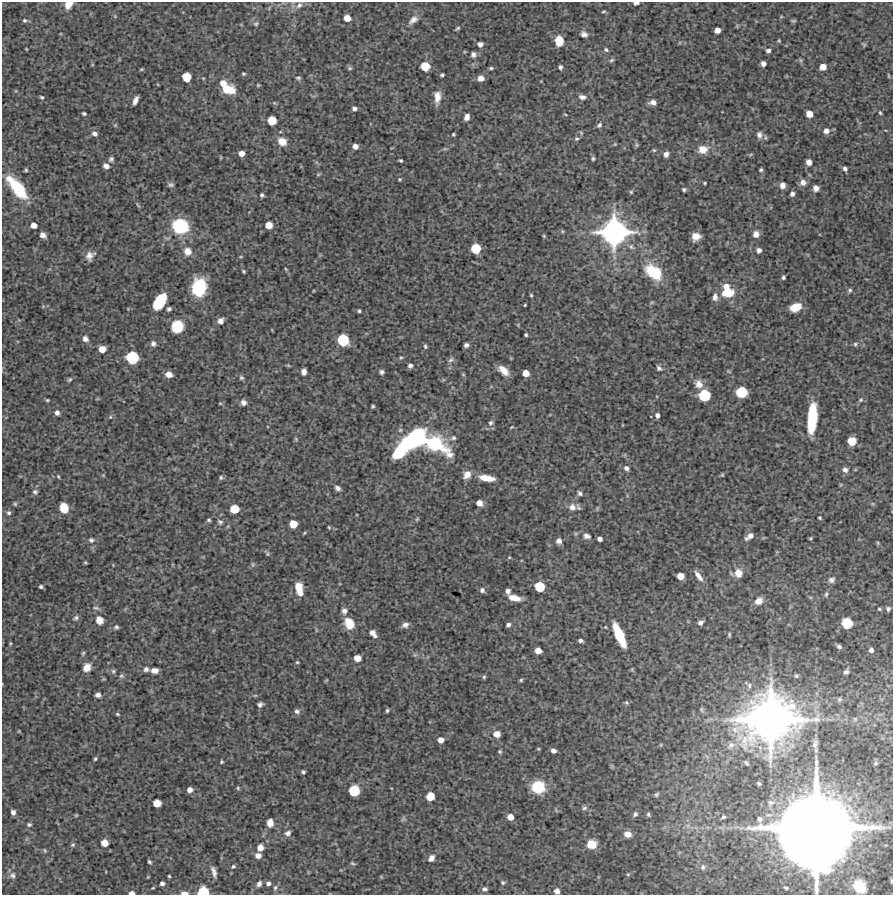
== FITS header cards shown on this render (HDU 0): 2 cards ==
NAXIS1  =                  891 /Length X axis
NAXIS2  =                  893 /Length Y axis

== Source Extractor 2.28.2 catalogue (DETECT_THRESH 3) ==
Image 891 x 893 px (HDU 0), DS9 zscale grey, 1 PNG px = 1 image px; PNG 895 x 897 px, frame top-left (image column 1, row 893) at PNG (2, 2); no overlay
Background 3690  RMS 220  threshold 646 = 3 sigma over >= 5 px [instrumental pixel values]
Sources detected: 308; all 308 listed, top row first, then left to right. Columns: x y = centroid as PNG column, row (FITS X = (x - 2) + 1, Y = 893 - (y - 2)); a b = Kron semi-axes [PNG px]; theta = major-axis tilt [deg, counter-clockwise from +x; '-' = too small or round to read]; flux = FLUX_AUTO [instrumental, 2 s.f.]
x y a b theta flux
636 3 5 3 - 4.7e+04
68 4 8 6 47 1.4e+05
299 5 10 7 45 6.0e+04
604 11 5 3 - 1.7e+04
347 18 6 5 - 1.4e+05
24 20 4 4 - 2.2e+04
413 20 16 9 40 1.0e+05
793 21 6 4 0 2.0e+04
256 24 6 6 - 2.6e+04
457 28 6 3 34 2.2e+04
717 30 5 5 - 1.0e+05
584 34 8 6 -31 5.7e+04
559 41 8 7 - 2.8e+05
779 41 4 4 - 1.5e+04
480 44 5 5 - 6.1e+04
864 45 6 4 -54 1.8e+04
26 49 3 3 - 1.1e+04
606 50 6 5 - 2.8e+04
768 51 6 5 - 4.0e+04
473 54 6 5 - 5.5e+04
611 60 7 4 28 2.5e+04
801 60 6 4 -89 2.2e+04
763 64 5 4 - 6.1e+04
425 66 7 6 - 3.3e+05
560 67 4 4 - 3.8e+04
823 67 6 5 - 1.3e+05
350 68 7 5 -19 2.3e+04
491 68 5 3 - 2.3e+04
141 69 6 3 19 1.3e+04
243 74 4 3 - 1.8e+04
442 75 4 3 - 2.6e+04
888 75 7 3 -71 1.3e+04
186 77 7 6 - 3.2e+05
298 78 5 3 - 2.2e+04
481 78 6 6 - 9.0e+04
223 83 7 6 - 1.2e+05
258 85 4 3 - 1.5e+04
228 90 12 8 -8 2.9e+05
42 97 4 4 - 2.2e+04
437 97 14 7 86 1.4e+05
582 97 8 6 -9 6.2e+04
135 100 8 4 67 7.2e+04
653 102 7 5 1 7.4e+04
354 108 5 4 - 4.2e+04
880 113 5 3 - 1.7e+04
84 114 4 3 - 2.4e+04
565 114 5 3 - 1.2e+04
809 114 6 5 - 1.5e+05
467 117 6 5 - 8.3e+04
272 120 6 6 - 3.0e+05
115 125 5 5 - 1.6e+04
599 125 7 5 50 3.4e+04
826 131 8 7 - 6.9e+04
94 133 7 6 - 5.9e+04
581 133 7 3 -59 1.7e+04
453 134 3 3 - 1.7e+04
759 135 10 8 -85 6.9e+04
577 139 6 5 - 2.4e+04
282 141 10 8 -31 1.7e+05
615 144 5 4 - 1.5e+04
637 145 6 5 - 2.2e+04
355 146 5 5 - 8.6e+04
445 149 6 4 -18 1.8e+04
703 149 12 10 15 1.7e+05
654 150 5 4 - 1.7e+04
242 153 5 5 - 9.8e+04
666 154 6 6 - 6.6e+04
111 159 6 6 - 3.4e+04
593 159 5 4 - 2.3e+04
401 161 3 3 - 2.0e+04
809 162 5 5 - 9.6e+04
106 166 7 6 - 6.5e+04
845 169 5 4 - 3.7e+04
26 170 4 3 - 2.1e+04
761 170 3 3 - 2.3e+04
318 174 7 4 8 1.8e+04
9 178 10 8 24 1.2e+05
399 179 4 3 - 1.6e+04
803 182 7 7 - 7.5e+04
705 183 3 3 - 1.6e+04
171 185 7 5 11 3.2e+04
782 185 6 5 - 8.6e+04
816 188 5 5 - 7.0e+04
18 189 22 10 -51 7.9e+05
684 190 4 3 - 2.5e+04
631 192 5 5 - 1.9e+04
792 194 4 4 - 4.5e+04
262 195 4 4 - 3.0e+04
138 205 9 3 -58 2.0e+04
34 225 5 5 - 9.9e+04
269 225 6 5 - 1.7e+05
180 226 15 13 -14 7.5e+05
614 232 21 20 - 3.5e+06
756 234 7 7 - 8.1e+04
43 235 6 5 - 8.7e+04
544 236 5 4 - 1.5e+04
696 236 8 7 - 1.2e+05
476 248 7 7 - 3.7e+05
759 250 5 4 - 6.0e+04
187 251 9 8 - 1.3e+05
90 256 9 7 53 8.9e+04
241 257 5 3 - 1.3e+04
286 269 5 3 - 1.4e+04
244 271 4 3 - 1.9e+04
653 272 16 10 -37 6.6e+05
783 277 4 3 - 2.9e+04
199 287 14 11 82 9.1e+05
726 287 7 6 - 1.1e+05
850 290 5 5 - 2.6e+04
728 293 12 8 7 3.5e+05
531 295 3 3 - 1.6e+04
715 297 10 7 -88 6.9e+04
160 301 14 8 57 6.7e+05
525 305 3 2 - 1.3e+04
795 307 9 6 19 2.6e+05
169 309 5 4 - 3.3e+04
359 311 3 3 - 2.3e+04
220 321 7 6 - 6.9e+04
177 326 10 9 - 4.0e+05
526 335 3 3 - 2.2e+04
85 339 7 6 - 6.6e+04
343 340 8 8 - 5.9e+05
153 343 7 6 - 4.5e+04
855 344 6 5 - 2.3e+04
466 345 4 4 - 4.0e+04
425 346 5 4 - 2.4e+04
102 349 6 5 - 1.7e+05
132 357 8 8 - 7.4e+05
401 357 5 3 - 1.8e+04
451 360 9 5 43 3.6e+04
410 366 5 4 - 4.3e+04
659 368 7 5 -46 3.5e+04
503 370 10 6 -43 1.5e+05
304 372 6 5 - 7.9e+04
382 372 4 4 - 3.6e+04
526 373 5 5 - 1.5e+05
169 374 6 5 - 1.2e+05
241 378 6 6 - 2.8e+04
70 379 6 5 - 2.3e+04
699 384 11 9 -59 1.0e+05
741 392 8 7 - 5.6e+05
704 395 8 8 - 6.3e+05
47 400 4 3 - 1.6e+04
861 400 6 5 - 2.6e+04
243 402 6 6 - 6.3e+04
220 403 5 3 - 1.4e+04
373 406 4 3 - 2.0e+04
57 413 5 5 - 5.3e+04
657 415 5 4 - 4.7e+04
110 417 5 4 - 1.7e+04
812 418 24 7 86 9.6e+05
491 423 7 6 - 3.6e+04
511 427 4 2 - 1.2e+04
453 438 7 6 - 3.5e+04
296 439 5 4 - 1.7e+04
852 441 6 6 - 2.8e+05
411 442 38 13 39 2.2e+06
435 444 25 12 -28 1.1e+06
626 468 6 5 - 4.4e+04
845 470 7 6 - 5.2e+04
467 475 9 7 53 1.3e+05
722 475 4 4 - 1.5e+04
58 476 5 3 - 1.5e+04
221 477 6 5 - 2.5e+04
487 478 15 6 -9 2.4e+05
338 488 7 5 -37 4.5e+04
35 492 7 6 - 3.7e+04
580 493 7 5 -41 3.4e+04
479 503 5 5 - 1.1e+05
15 504 4 4 - 2.1e+04
572 507 9 9 - 1.0e+05
64 508 8 7 - 2.4e+05
597 508 8 3 85 1.7e+04
234 509 7 6 - 3.1e+05
9 513 5 5 - 3.1e+04
820 518 4 3 - 1.7e+04
417 519 6 4 45 1.8e+04
209 520 4 4 - 2.2e+04
220 522 7 6 - 3.2e+04
293 524 6 6 - 2.3e+05
329 527 5 4 - 1.3e+04
587 536 10 7 -16 6.5e+04
749 536 8 4 37 7.2e+04
600 539 4 4 - 5.5e+04
810 539 5 3 - 1.4e+04
91 540 7 6 - 3.7e+04
559 541 6 5 - 7.3e+04
878 543 6 3 -71 1.5e+04
267 553 10 3 -60 2.3e+04
509 557 5 3 - 1.2e+04
85 562 3 2 - 1.4e+04
253 564 8 4 -82 2.2e+04
738 573 9 8 - 1.5e+05
680 576 6 5 - 1.4e+05
698 576 15 6 -54 9.4e+04
831 580 7 6 - 4.8e+04
41 587 4 3 - 2.8e+04
298 587 8 7 - 1.8e+05
539 587 7 7 - 4.2e+05
482 590 6 5 - 4.8e+04
508 591 6 5 - 5.0e+04
300 592 7 6 - 9.7e+04
826 594 7 5 72 2.6e+04
514 598 13 6 -13 1.7e+05
759 601 8 7 - 1.1e+05
96 608 8 4 -12 3.0e+04
879 609 4 3 - 1.8e+04
888 609 5 4 - 3.4e+04
344 611 7 6 - 5.7e+04
76 618 7 5 31 3.3e+04
99 620 7 7 - 1.4e+05
349 623 10 8 -62 3.1e+05
700 623 6 4 24 4.7e+04
847 623 7 7 - 4.9e+05
405 625 9 6 20 5.9e+04
508 625 4 4 - 3.9e+04
116 627 6 5 - 2.8e+04
373 633 9 5 -50 9.3e+04
619 635 19 6 -66 7.1e+05
729 635 5 3 - 1.9e+04
581 640 5 3 - 3.7e+04
10 643 4 3 - 1.4e+04
839 647 5 4 - 3.3e+04
871 650 5 4 - 4.9e+04
538 651 5 5 - 1.2e+05
83 653 7 4 63 2.1e+04
357 658 6 5 - 1.4e+05
297 662 4 3 - 1.6e+04
87 667 8 7 - 1.4e+05
146 669 6 6 - 4.3e+04
113 671 7 5 90 2.7e+04
154 671 6 5 - 8.8e+04
846 672 5 4 - 3.9e+04
121 676 7 6 - 2.9e+04
484 677 5 4 - 2.3e+04
521 680 4 4 - 1.8e+04
749 685 8 6 64 4.7e+04
98 695 5 4 - 6.0e+04
839 699 6 6 - 2.6e+04
626 702 6 5 - 2.2e+04
260 704 5 4 - 3.9e+04
387 710 4 3 - 2.3e+04
297 711 7 5 -17 4.3e+04
117 714 5 3 - 1.7e+04
770 719 44 37 16 9.7e+06
19 731 4 3 - 1.2e+04
497 734 6 6 - 1.3e+05
441 740 5 5 - 1.0e+05
815 744 12 7 77 6.0e+04
731 745 14 9 33 1.2e+05
553 751 5 4 - 5.7e+04
500 752 5 4 - 2.1e+04
95 759 5 3 - 2.0e+04
222 762 3 3 - 1.8e+04
746 763 8 5 -45 2.9e+04
875 763 6 4 29 2.3e+04
303 772 4 3 - 2.7e+04
759 783 4 4 - 2.4e+04
538 787 11 11 - 5.5e+05
238 788 5 5 - 1.9e+04
190 790 5 5 - 8.3e+04
354 791 8 7 - 5.2e+05
656 794 6 4 50 2.4e+04
430 796 6 6 - 2.5e+05
770 802 9 7 -5 5.7e+04
157 803 6 6 - 2.1e+05
584 808 7 6 - 3.4e+04
13 812 5 4 - 5.5e+04
635 814 7 5 62 3.4e+04
648 814 5 4 - 2.5e+04
76 815 5 4 - 1.4e+04
510 817 6 5 - 1.1e+05
723 817 6 5 - 2.9e+04
403 819 7 4 71 2.2e+04
270 823 6 5 - 1.2e+05
29 825 6 5 - 2.5e+04
816 828 55 53 2 2.2e+07
288 833 7 6 - 4.6e+04
628 834 8 6 -15 1.1e+05
105 843 6 5 - 1.7e+05
592 844 9 8 - 2.3e+05
73 845 6 4 42 2.2e+04
260 848 6 6 - 8.6e+04
45 850 6 4 -70 1.8e+04
258 855 5 4 - 8.7e+04
431 858 9 6 52 6.7e+04
149 862 4 3 - 2.3e+04
353 863 7 3 -27 1.8e+04
233 866 4 3 - 2.1e+04
703 867 8 6 80 3.8e+04
826 870 7 7 - 2.6e+05
214 872 10 4 -75 6.1e+04
628 874 5 5 - 1.7e+04
12 875 9 8 - 5.8e+04
169 876 3 3 - 1.5e+04
892 881 5 3 - 1.4e+04
162 883 4 4 - 4.3e+04
268 883 4 4 - 3.9e+04
503 883 5 4 - 2.4e+04
259 884 6 5 - 4.6e+04
859 886 9 8 - 3.4e+05
275 888 6 4 73 2.3e+04
786 888 4 3 - 2.1e+04
485 889 6 5 - 3.6e+04
557 891 5 5 - 8.9e+04
203 892 8 6 4 4.7e+05
131 893 5 3 - 7.5e+04
184 893 8 4 -4 6.1e+04
At the frame edge (FLAGS 8, measured only in part): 7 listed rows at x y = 636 3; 68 4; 892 881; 557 891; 203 892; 131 893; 184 893

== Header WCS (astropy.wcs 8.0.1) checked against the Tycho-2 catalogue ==
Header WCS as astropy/WCSLIB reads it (CRVAL/CRPIX/CD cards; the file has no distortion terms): RA---TAN/DEC--TAN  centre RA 12:39:35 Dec +16:35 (189.90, +16.59 deg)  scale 1.01 arcsec/px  FOV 15.0' x 15.0'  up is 0 deg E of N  parity normal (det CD < 0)
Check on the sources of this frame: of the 60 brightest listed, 3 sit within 2.0 arcsec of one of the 3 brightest Tycho-2 stars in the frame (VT <= 10.83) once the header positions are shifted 1.34 arcsec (1.32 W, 0.22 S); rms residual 1.09 arcsec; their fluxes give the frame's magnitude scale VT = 26.72 - 2.5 log10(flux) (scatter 0.46 mag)
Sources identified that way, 3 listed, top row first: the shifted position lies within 2.0 arcsec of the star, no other Tycho-2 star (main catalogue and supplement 1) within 4.0 arcsec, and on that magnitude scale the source's flux lands within +1.5 / -3 mag of the star's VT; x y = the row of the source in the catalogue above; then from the Tycho-2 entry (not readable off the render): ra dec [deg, ICRS J2000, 3 dp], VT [Tycho-2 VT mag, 2 dp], TYC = Tycho-2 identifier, HIP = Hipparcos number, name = IAU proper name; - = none
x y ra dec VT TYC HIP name
614 232 189.847 +16.647 10.83 1446-210-1 - -
770 719 189.802 +16.510 9.26 1446-1258-1 61732 -
816 828 189.788 +16.480 7.63 1446-922-1 61727 -